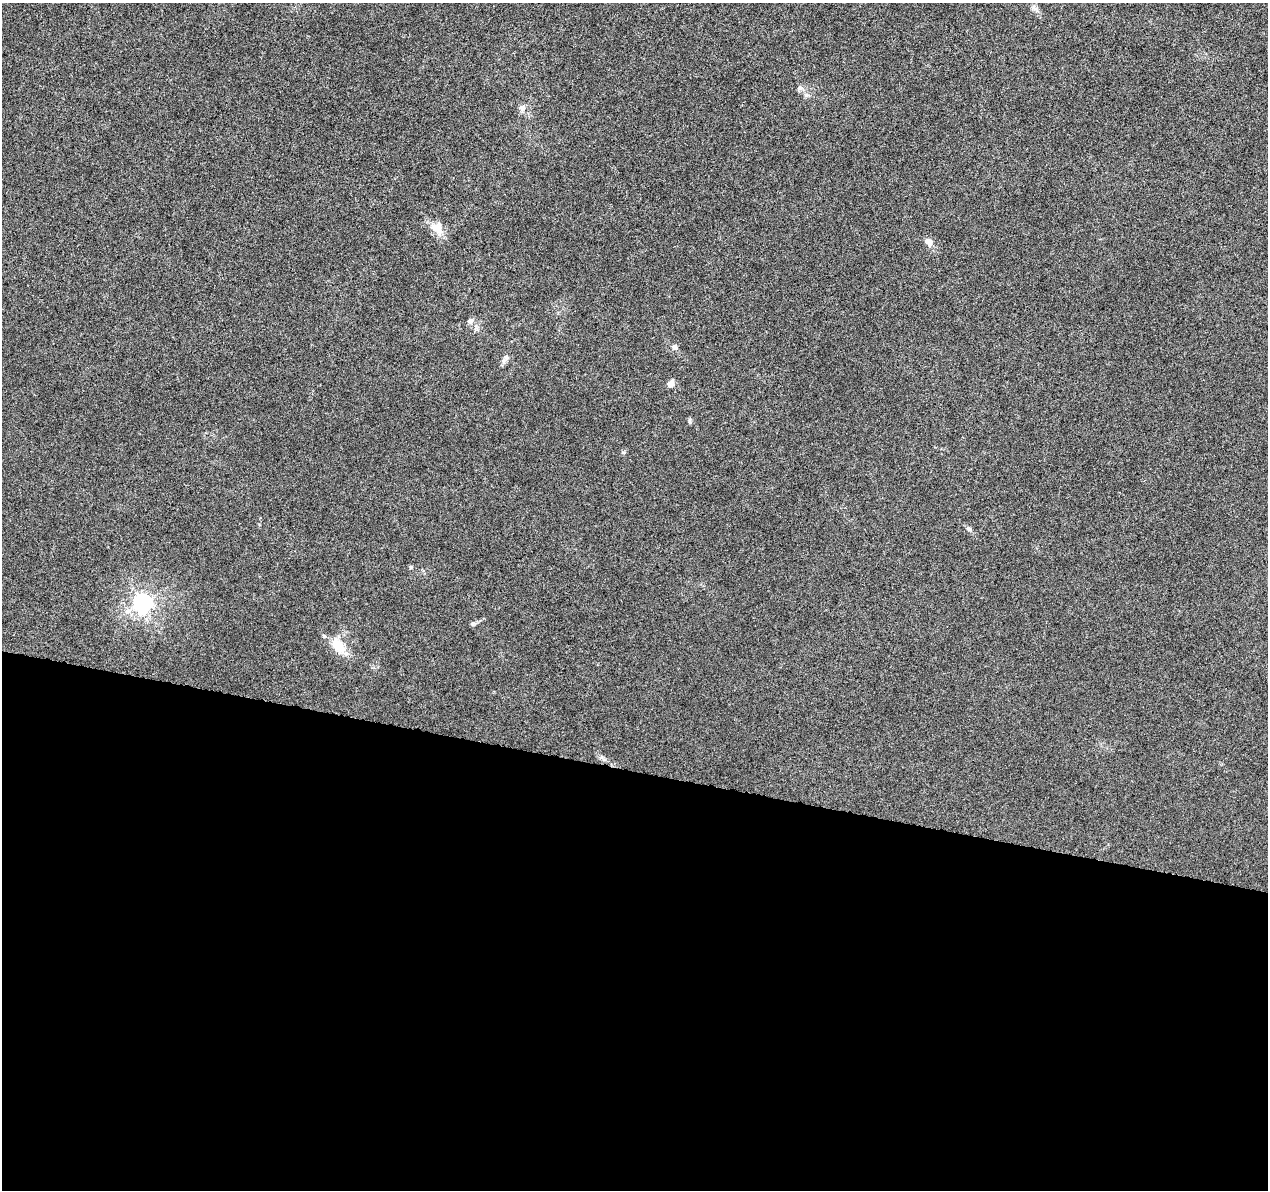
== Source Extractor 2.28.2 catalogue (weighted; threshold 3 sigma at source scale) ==
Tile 14 of 4 x 4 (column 2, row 4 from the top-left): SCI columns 1272-2537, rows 233-1420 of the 5093 x 5273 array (HDU 1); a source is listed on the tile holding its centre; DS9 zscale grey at full resolution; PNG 1270 x 1192 px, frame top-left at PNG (2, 3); no overlay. Shown black and unused: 35% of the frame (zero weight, under 5 of 10 exposures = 1% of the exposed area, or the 3 px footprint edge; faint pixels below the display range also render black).
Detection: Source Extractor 2.28.2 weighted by HDU 2 'WHT'; one run over the whole footprint, this tile lists its part. Background 5.98e-04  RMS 8.6e-04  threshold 0.00351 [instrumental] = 3 sigma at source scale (4.09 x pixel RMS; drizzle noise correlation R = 1.36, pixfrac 0.8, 0.0396/0.0396 arcsec/px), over >= 5 px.
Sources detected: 17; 1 inside a brighter listed object's ellipse — not listed separately; the other 16 listed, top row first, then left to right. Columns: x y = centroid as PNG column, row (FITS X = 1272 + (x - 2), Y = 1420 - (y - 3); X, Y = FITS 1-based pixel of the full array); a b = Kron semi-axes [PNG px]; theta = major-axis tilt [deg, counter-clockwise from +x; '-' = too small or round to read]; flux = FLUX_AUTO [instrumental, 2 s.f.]
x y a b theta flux
1034 8 9 7 -46 0.29
800 88 8 6 12 0.22
807 95 7 4 -17 0.15
522 108 9 8 - 0.33
437 228 20 14 -45 1
928 242 12 8 -47 0.51
470 321 8 7 - 0.26
675 347 8 7 - 0.24
506 357 9 6 -90 0.25
671 383 8 6 49 0.46
690 421 9 3 90 0.13
969 529 7 5 -34 0.18
411 567 6 4 90 0.091
143 602 7 7 - 34
473 624 6 5 - 0.14
338 646 24 13 -50 1.5
Unlisted compact peaks at least as high as the median listed source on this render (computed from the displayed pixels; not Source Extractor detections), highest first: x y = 623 452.